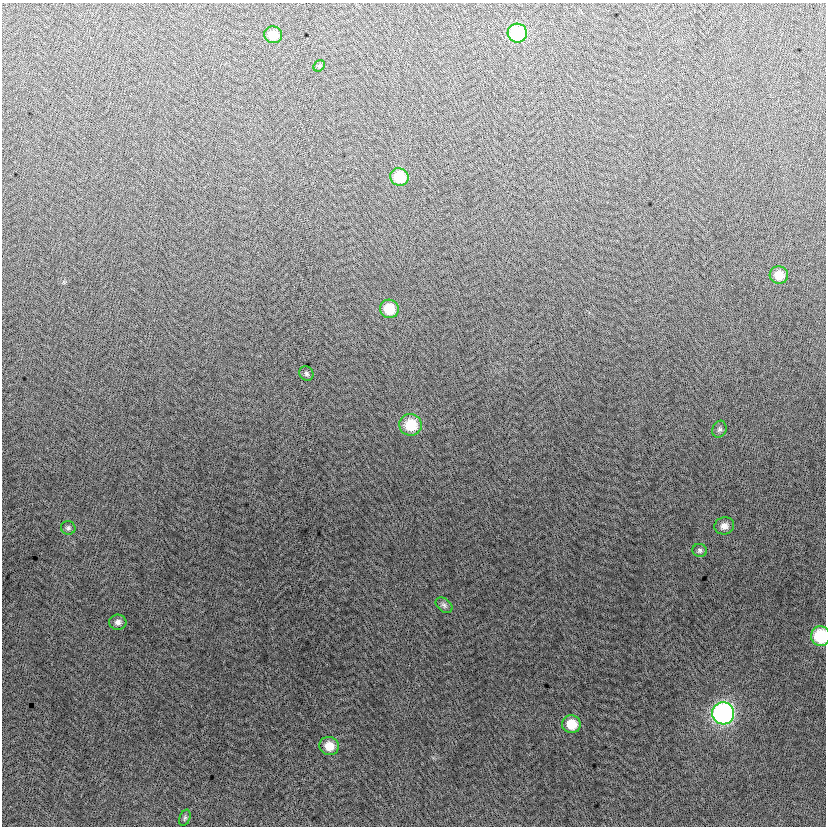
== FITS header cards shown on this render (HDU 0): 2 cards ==
NAXIS1  =                  824
NAXIS2  =                  824

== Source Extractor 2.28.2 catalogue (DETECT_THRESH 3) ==
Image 824 x 824 px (HDU 0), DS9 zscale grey, 1 PNG px = 1 image px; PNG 828 x 828 px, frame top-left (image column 1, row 824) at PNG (2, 3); each listed source drawn as its Kron ellipse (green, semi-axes under 4 px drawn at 4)
Background -6.02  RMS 13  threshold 38.1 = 3 sigma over >= 5 px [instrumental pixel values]
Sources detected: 19; all 19 listed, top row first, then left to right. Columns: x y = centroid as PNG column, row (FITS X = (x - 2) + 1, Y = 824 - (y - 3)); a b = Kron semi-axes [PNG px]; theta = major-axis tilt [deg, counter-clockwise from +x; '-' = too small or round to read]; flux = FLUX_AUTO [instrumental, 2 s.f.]
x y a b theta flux
517 33 10 9 - 61000
273 35 9 8 - 13000
319 66 6 5 - 1300
399 177 9 8 - 26000
779 275 9 9 - 13000
389 309 9 9 - 20000
306 374 7 6 - 2100
411 425 11 11 - 28000
719 429 8 7 - 2300
724 526 10 8 15 5400
68 528 7 6 - 2200
700 550 7 6 - 2100
444 605 9 6 -39 2600
118 622 8 7 - 3800
820 636 10 9 - 43000
723 713 11 11 - 280000
571 724 9 9 - 19000
329 746 10 9 - 13000
185 818 8 5 68 1900
At the frame edge (FLAGS 8, measured only in part): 1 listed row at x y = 820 636